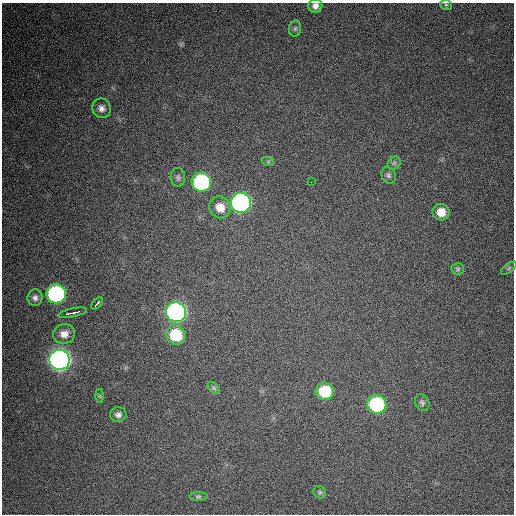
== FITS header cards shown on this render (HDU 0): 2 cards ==
NAXIS1  =                  512 / Axis length
NAXIS2  =                  512 / Axis length

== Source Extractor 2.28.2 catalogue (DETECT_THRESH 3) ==
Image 512 x 512 px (HDU 0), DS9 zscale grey, 1 PNG px = 1 image px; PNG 516 x 516 px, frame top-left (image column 1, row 512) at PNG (2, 3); each listed source drawn as its Kron ellipse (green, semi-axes under 4 px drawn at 4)
Background 358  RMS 19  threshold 57.3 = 3 sigma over >= 5 px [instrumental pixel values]
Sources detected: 31; all 31 listed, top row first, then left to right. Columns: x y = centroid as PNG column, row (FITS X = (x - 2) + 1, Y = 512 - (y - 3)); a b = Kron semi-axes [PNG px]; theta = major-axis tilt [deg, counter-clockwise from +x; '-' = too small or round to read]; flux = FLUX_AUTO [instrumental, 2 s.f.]
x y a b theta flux
446 5 6 5 - 2100
315 6 7 7 - 6000
295 29 8 6 75 2900
101 108 10 9 - 6900
268 162 6 4 -19 1700
394 163 7 5 46 2800
389 175 8 7 - 3500
178 177 9 7 -85 3900
201 182 10 9 - 180000
311 182 2 2 - 3000
241 203 10 10 - 520000
220 207 11 10 - 17000
441 212 8 8 - 16000
509 268 9 4 36 2500
458 269 6 5 - 2500
56 294 10 9 - 250000
35 298 8 7 - 4700
97 303 7 3 47 11000
176 312 10 10 - 570000
73 313 14 3 12 19000
64 334 11 10 - 11000
176 335 10 9 - 57000
60 360 10 10 - 900000
214 388 7 4 -45 2300
325 391 9 8 - 54000
100 396 7 4 -89 2000
422 403 9 7 -61 3300
377 404 9 9 - 160000
118 415 8 7 - 4900
320 492 7 5 -46 2300
198 497 9 4 0 2400
At the frame edge (FLAGS 8, measured only in part): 1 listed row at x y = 315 6